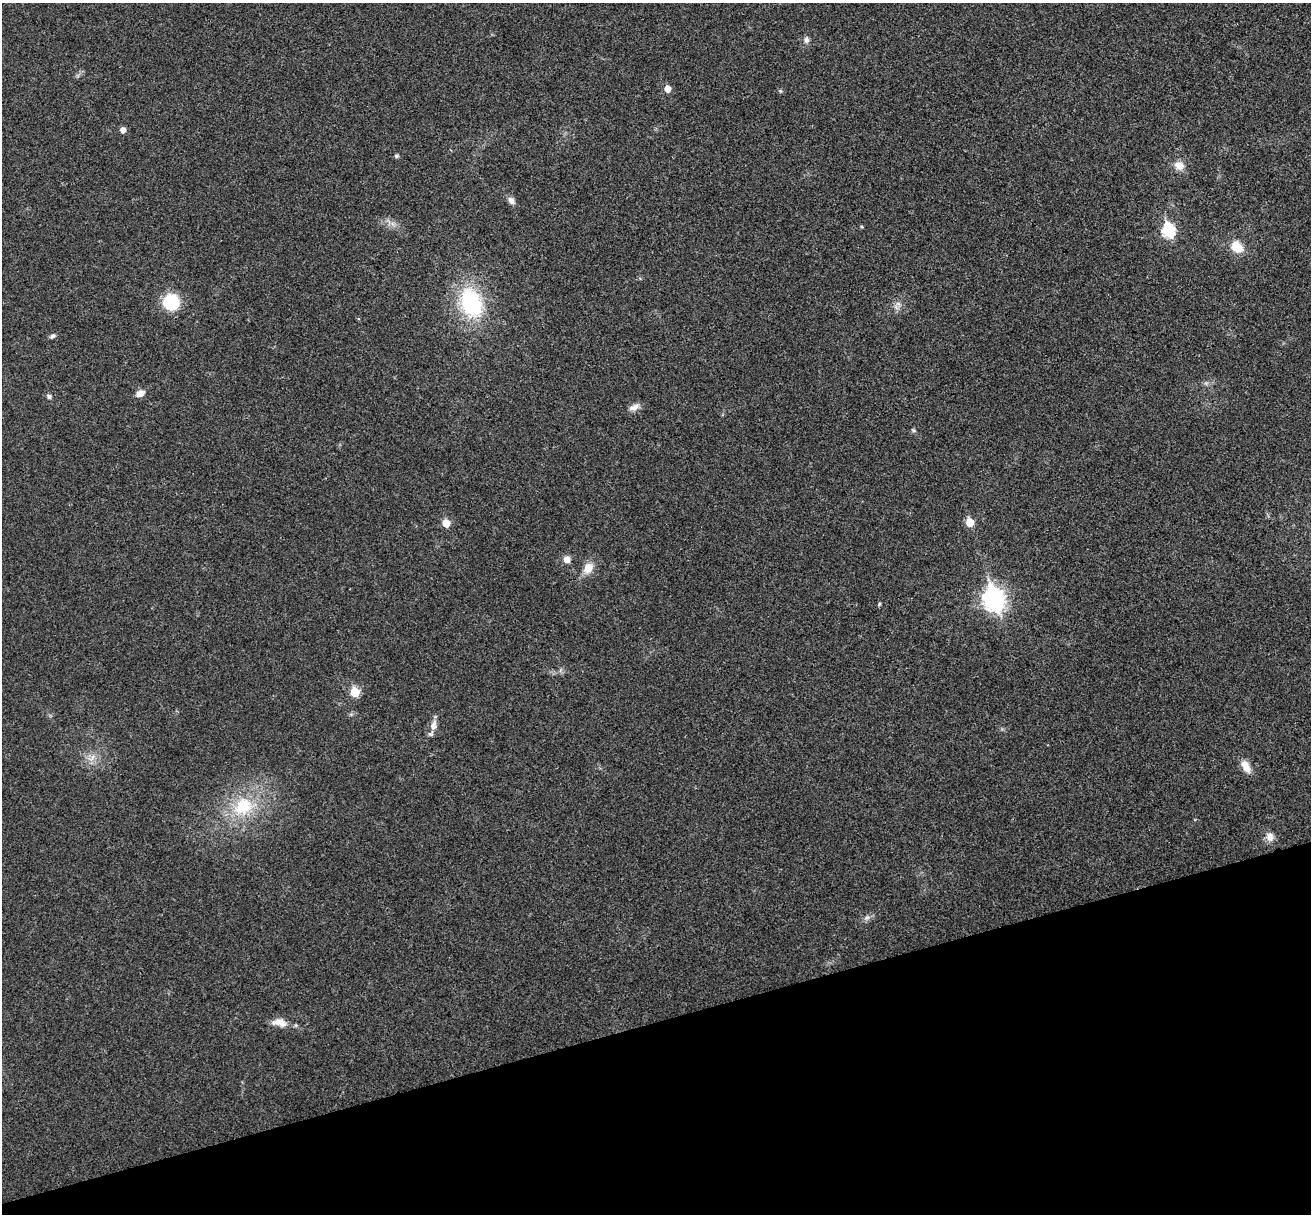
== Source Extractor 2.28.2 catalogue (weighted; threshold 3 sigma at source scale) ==
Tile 14 of 4 x 4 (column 2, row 4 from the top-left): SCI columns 1365-2673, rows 166-1377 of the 5350 x 5298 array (HDU 1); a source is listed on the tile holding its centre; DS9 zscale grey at full resolution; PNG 1313 x 1216 px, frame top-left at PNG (2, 3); no overlay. Shown black and unused: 16% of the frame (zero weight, under 3 of 4 exposures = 6% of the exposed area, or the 3 px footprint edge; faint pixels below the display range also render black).
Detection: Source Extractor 2.28.2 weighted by HDU 2 'WHT'; one run over the whole footprint, this tile lists its part. Background 0.0396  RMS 0.0052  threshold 0.0234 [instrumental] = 3 sigma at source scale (4.5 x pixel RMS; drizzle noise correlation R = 1.50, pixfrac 1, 0.05/0.05 arcsec/px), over >= 5 px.
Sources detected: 30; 1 inside a brighter object's white glare — not listed; the other 29 listed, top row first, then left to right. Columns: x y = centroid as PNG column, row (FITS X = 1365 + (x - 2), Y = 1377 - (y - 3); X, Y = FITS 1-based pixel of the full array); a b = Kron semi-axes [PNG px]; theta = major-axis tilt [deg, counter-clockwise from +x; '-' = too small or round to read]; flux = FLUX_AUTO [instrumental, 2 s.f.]
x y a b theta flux
806 40 8 7 - 1.8
667 89 6 5 - 5.4
780 91 5 5 - 0.66
123 130 5 5 - 3.1
396 156 4 4 - 1.1
1179 166 12 10 -32 4.7
511 200 10 7 -54 2.1
1168 230 7 6 - 56
1237 247 14 11 -41 8.5
171 302 13 12 - 27
470 303 26 18 -78 47
52 336 7 5 18 1.1
140 393 11 7 25 3.1
49 396 6 5 - 1.1
634 407 15 7 24 2.9
970 522 6 5 - 11
446 523 6 5 - 8.6
567 559 9 8 - 2.7
588 568 13 10 58 5.8
994 599 10 8 -75 280
879 604 5 3 - 0.58
355 692 6 5 - 18
433 725 15 8 79 3.8
92 757 7 4 71 1.6
1246 766 16 8 -61 5.2
243 806 30 24 33 26
1270 837 11 9 -72 3.7
867 918 7 4 1 1.2
279 1022 19 9 -9 5.6